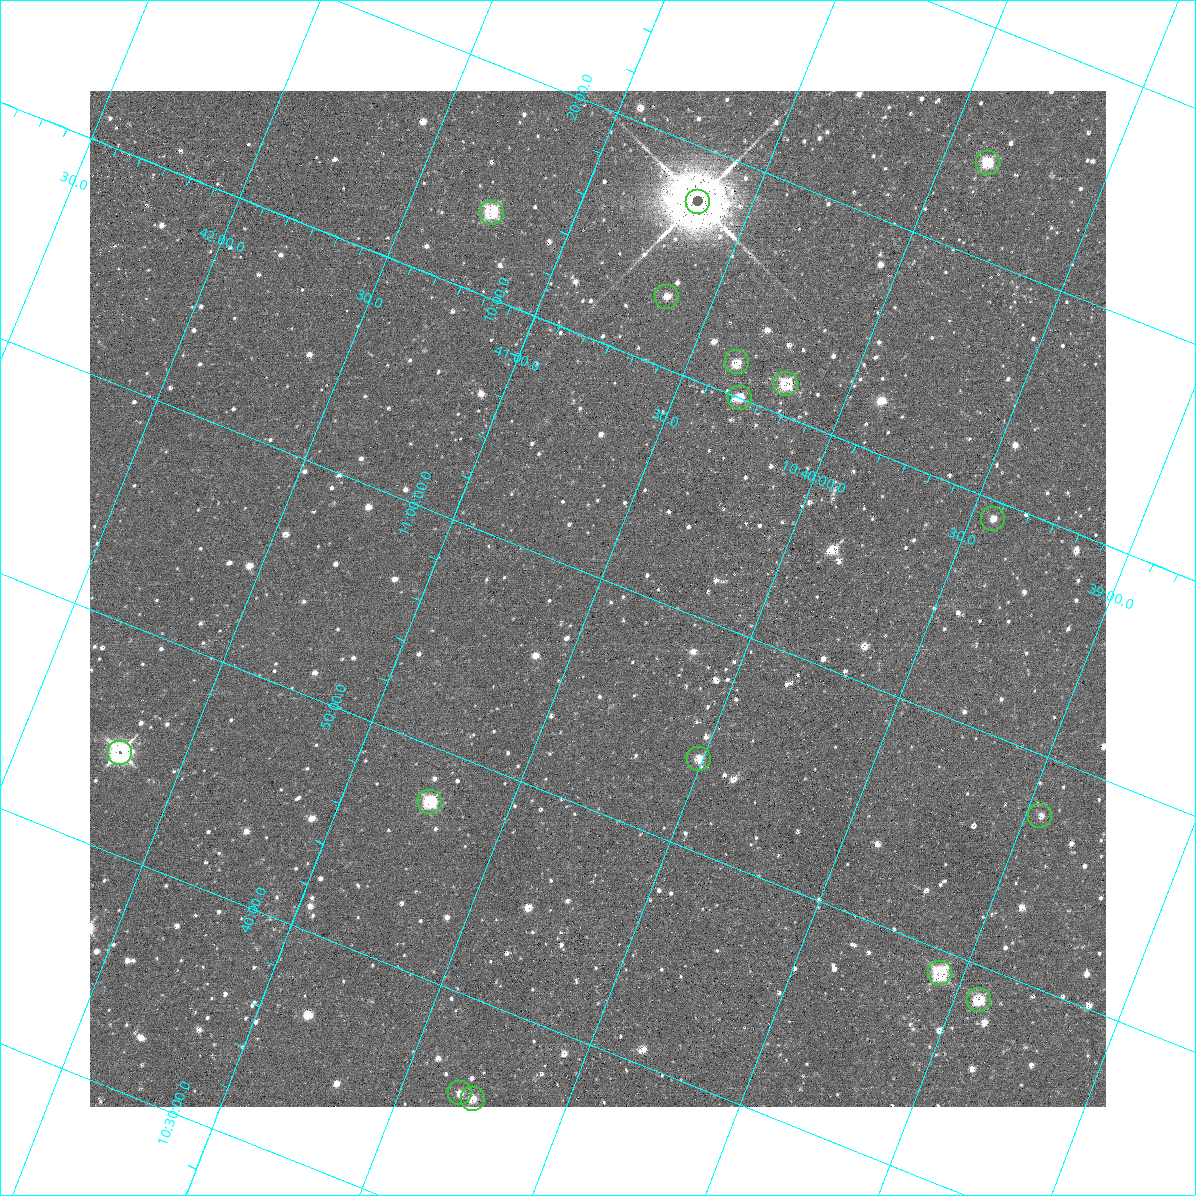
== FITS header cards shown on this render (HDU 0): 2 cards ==
NAXIS1  =                 1016 / length of data axis 1
NAXIS2  =                 1016 / length of data axis 2

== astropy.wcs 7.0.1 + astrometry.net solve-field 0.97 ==
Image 1016 x 1016 px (HDU 0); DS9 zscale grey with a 90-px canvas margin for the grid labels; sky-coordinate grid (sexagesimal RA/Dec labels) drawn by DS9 from the SOLVED WCS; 16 Tycho-2 reference stars matched to detected sources circled (green)
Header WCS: RA---SIN-SIP/DEC--SIN-SIP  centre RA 10:40:29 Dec +10:59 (160.12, +10.98 deg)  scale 2.76 arcsec/px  FOV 46.7' x 46.4'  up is +22 deg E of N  parity normal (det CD < 0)
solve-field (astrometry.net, Tycho-2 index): VERIFIED the header's WCS against the Tycho-2 star catalogue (verified at 3 index scales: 11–16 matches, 1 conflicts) and refined it, rather than solving blind
Solved WCS: RA---TAN-SIP/DEC--TAN-SIP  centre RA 10:40:29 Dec +10:59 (160.12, +10.98 deg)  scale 2.76 arcsec/px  FOV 46.7' x 46.5'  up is +22 deg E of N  parity normal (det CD < 0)
The solver's refit moves the header's centre by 1.1 arcsec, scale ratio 0.9997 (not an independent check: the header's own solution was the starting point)
Tycho-2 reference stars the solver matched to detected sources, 16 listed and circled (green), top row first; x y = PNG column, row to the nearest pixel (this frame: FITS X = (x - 90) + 1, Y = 1016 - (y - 91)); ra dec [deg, ICRS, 3 dp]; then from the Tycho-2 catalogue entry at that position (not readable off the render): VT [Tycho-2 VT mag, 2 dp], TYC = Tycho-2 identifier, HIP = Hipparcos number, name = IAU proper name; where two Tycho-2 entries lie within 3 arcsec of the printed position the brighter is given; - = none
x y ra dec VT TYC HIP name
988 163 159.965 +11.403 11.91 842-235-1 - -
698 202 160.165 +11.294 10.78 842-462-1 - -
492 213 160.311 +11.227 10.47 842-292-1 - -
667 297 160.159 +11.218 11.85 842-1128-1 - -
737 362 160.089 +11.191 11.20 842-133-1 52241 -
786 384 160.047 +11.190 10.94 842-562-1 - -
740 398 160.077 +11.167 11.27 842-1397-1 52236 -
993 519 159.857 +11.153 12.27 842-756-1 - -
120 753 160.423 +10.740 8.27 842-1385-1 - -
699 759 160.002 +10.900 12.00 842-1186-1 - -
430 802 160.185 +10.793 12.03 842-1130-1 - -
1040 816 159.739 +10.957 13.17 842-341-1 - -
940 973 159.767 +10.817 10.53 842-1173-1 - -
979 1000 159.731 +10.809 11.69 842-1282-1 - -
460 1093 160.080 +10.595 12.13 842-1196-1 - -
473 1099 160.070 +10.595 12.46 842-1000-1 - -